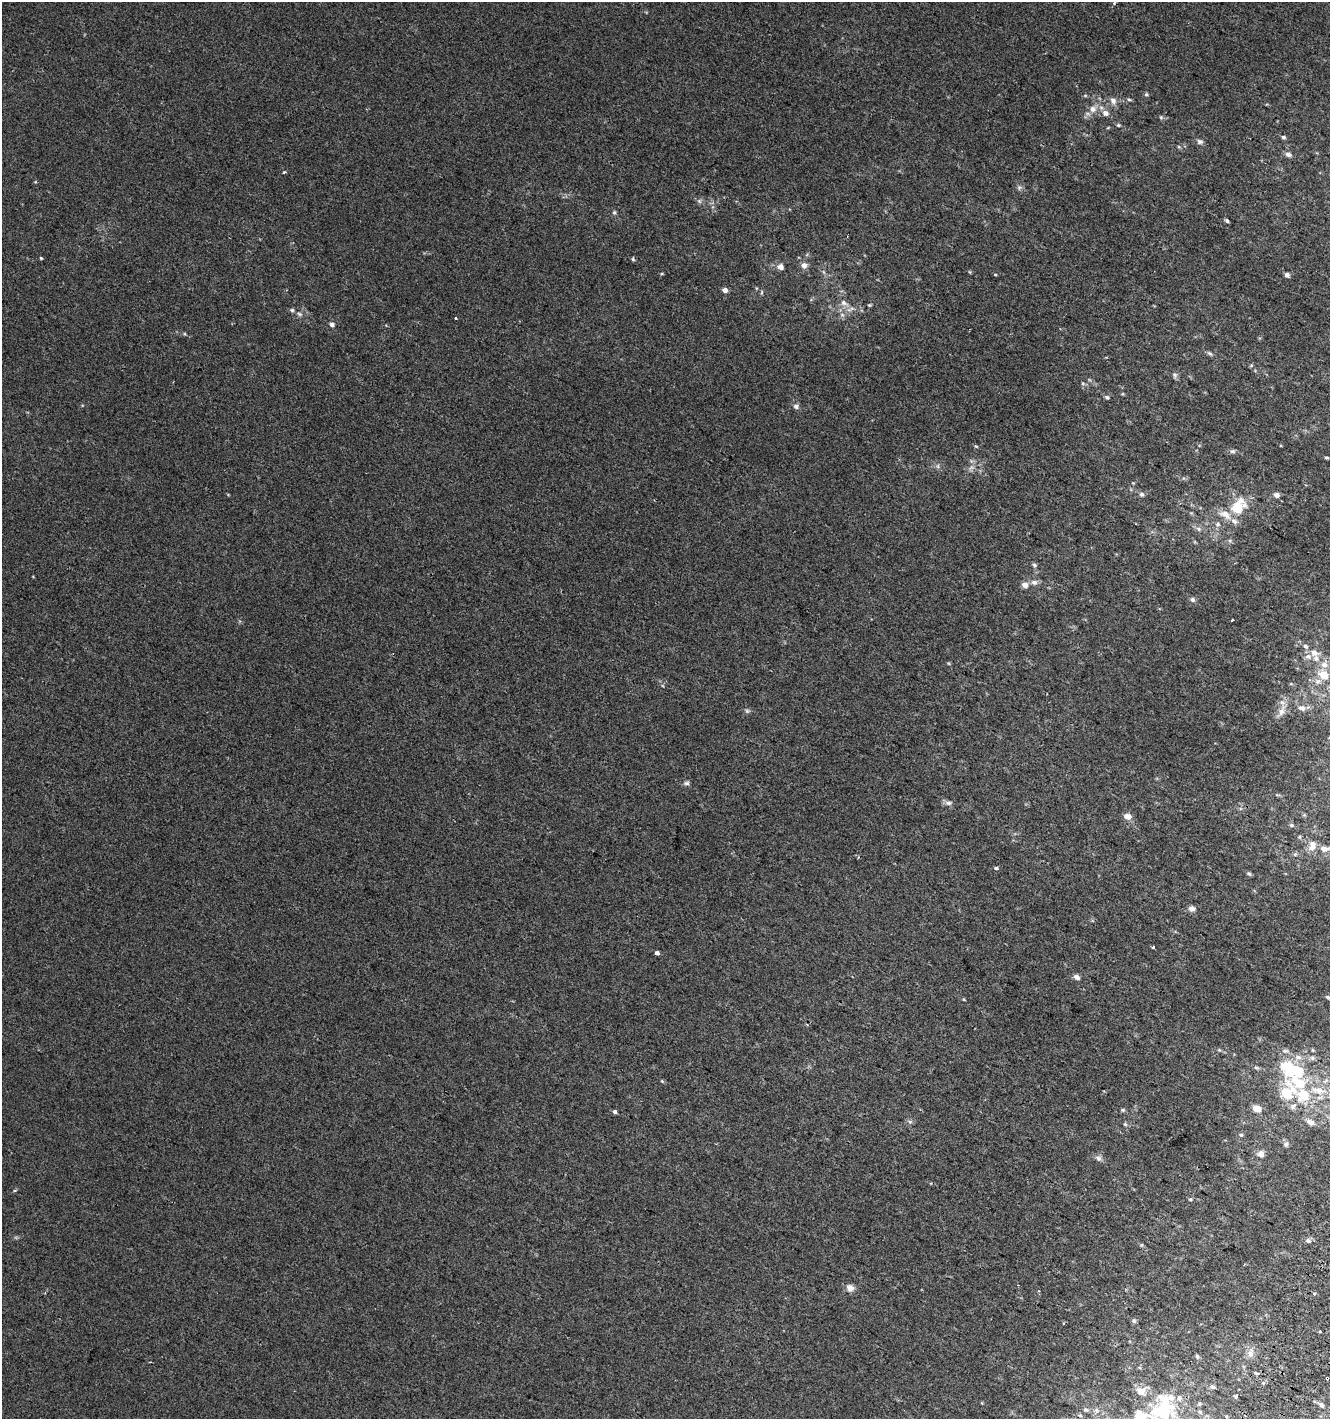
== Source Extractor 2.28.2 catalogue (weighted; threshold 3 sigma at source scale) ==
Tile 6 of 4 x 4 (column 2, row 2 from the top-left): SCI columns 1638-2965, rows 2853-4269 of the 5865 x 5714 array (HDU 1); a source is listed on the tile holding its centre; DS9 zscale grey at full resolution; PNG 1332 x 1421 px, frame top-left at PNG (2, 2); no overlay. Shown black and unused: <1% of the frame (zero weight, under 2 of 3 exposures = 2% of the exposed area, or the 3 px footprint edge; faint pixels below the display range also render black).
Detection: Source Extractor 2.28.2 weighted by HDU 2 'WHT'; one run over the whole footprint, this tile lists its part. Background 0.0117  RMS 0.0064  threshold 0.0286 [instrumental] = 3 sigma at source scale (4.5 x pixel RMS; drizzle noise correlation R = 1.50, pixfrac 1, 0.0396/0.0396 arcsec/px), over >= 5 px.
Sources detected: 111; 1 too faint to see at this stretch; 1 inside a brighter object's white glare — not listed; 10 inside a brighter listed object's ellipse — not listed separately; the other 99 listed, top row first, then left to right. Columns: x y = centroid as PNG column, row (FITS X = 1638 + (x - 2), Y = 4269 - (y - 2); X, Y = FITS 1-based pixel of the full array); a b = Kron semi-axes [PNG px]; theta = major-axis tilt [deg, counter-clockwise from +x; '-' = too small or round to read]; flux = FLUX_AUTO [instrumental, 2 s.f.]
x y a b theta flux
1114 3 4 3 - 0.97
1146 94 5 4 - 0.86
1129 99 6 4 -2 0.86
1113 101 9 7 -65 2.8
1093 109 9 9 - 3.8
1105 113 9 7 -34 3.1
1161 117 6 4 -45 0.82
1118 125 5 4 - 0.82
1283 137 6 4 -15 1.1
1200 141 8 6 -12 1.6
1288 154 7 6 - 2.2
284 172 4 3 - 0.65
1019 188 6 6 - 1.3
699 201 5 5 - 1.2
614 212 5 5 - 0.97
1227 221 5 4 - 1.2
41 258 3 3 - 0.64
633 259 5 4 - 0.85
804 265 7 7 - 3.1
780 266 6 6 - 4
995 274 5 3 - 0.49
1287 275 4 4 - 2.2
725 290 5 5 - 2.8
843 303 8 8 - 2.7
869 305 5 4 - 0.69
292 310 6 5 - 1.1
300 314 8 5 -27 1.5
456 318 3 3 - 2.3
332 324 6 5 - 2
1210 353 9 4 -35 1.3
1175 375 8 6 80 1.5
1107 397 5 5 - 1.1
796 406 8 6 -5 1.9
976 446 5 4 - 0.67
1232 451 7 5 2 1.5
1327 458 6 3 -1 0.71
1142 494 6 6 - 1.6
1276 495 6 5 - 3
1237 508 17 11 62 20
1218 524 6 5 - 1.4
1198 529 7 5 -24 1.6
1034 565 6 5 - 1.3
1034 582 9 7 -14 2.5
1025 585 8 7 - 3.1
1192 600 6 6 - 1.6
1314 653 11 9 -48 4.4
1324 665 9 8 - 3.9
1323 675 11 9 -40 9.3
1302 708 9 7 -14 3
747 711 6 5 - 1.1
1281 711 14 8 66 4.7
687 783 7 5 -1 1.4
948 803 8 5 0 2
1127 816 9 6 -14 4
1291 825 6 5 - 1
1312 846 15 10 72 5.4
1324 849 10 7 -6 4.1
1295 854 6 4 -45 0.9
996 868 5 4 - 1.1
1249 873 6 5 - 1
1192 909 8 7 - 2.4
1153 947 4 3 - 0.73
657 953 4 3 - 4.5
1076 977 7 5 -33 2.5
1328 997 6 4 -12 1.2
1285 1051 8 5 4 1.5
1298 1057 9 6 -2 2.6
1312 1058 7 5 -45 1.3
1256 1068 6 4 -2 0.98
662 1081 5 3 - 0.54
1287 1091 35 21 77 27
1319 1091 20 9 -11 9.6
1257 1108 8 7 - 5.7
1123 1110 6 4 19 0.88
615 1112 5 4 - 1.3
910 1122 6 4 -1 1.1
1310 1122 10 7 -27 3
1125 1124 6 4 -44 0.93
1241 1135 5 5 - 0.81
1286 1144 7 6 - 1.3
1261 1154 7 7 - 3.1
1098 1158 8 7 - 2
1190 1199 5 4 - 0.71
1308 1240 6 5 - 1.3
850 1288 10 9 - 3.4
1314 1293 3 3 - 3.7
1134 1321 7 5 71 1
1319 1331 3 2 - 0.65
1250 1353 14 8 72 3.8
1197 1356 6 4 -68 0.9
1256 1373 5 3 - 1.5
1327 1378 4 3 - 3.4
1264 1383 3 3 - 3
1213 1387 6 4 -19 0.97
1141 1391 10 8 -4 7.4
1236 1396 4 3 - 1.4
1321 1405 6 5 - 1.7
1162 1409 38 26 63 55
1086 1410 7 5 -26 1.2
Overlapping masked pixels (flux is a lower limit): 1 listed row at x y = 1327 1378
Isophote crosses this tile's border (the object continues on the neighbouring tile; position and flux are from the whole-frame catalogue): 3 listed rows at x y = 1114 3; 1328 997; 1162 1409